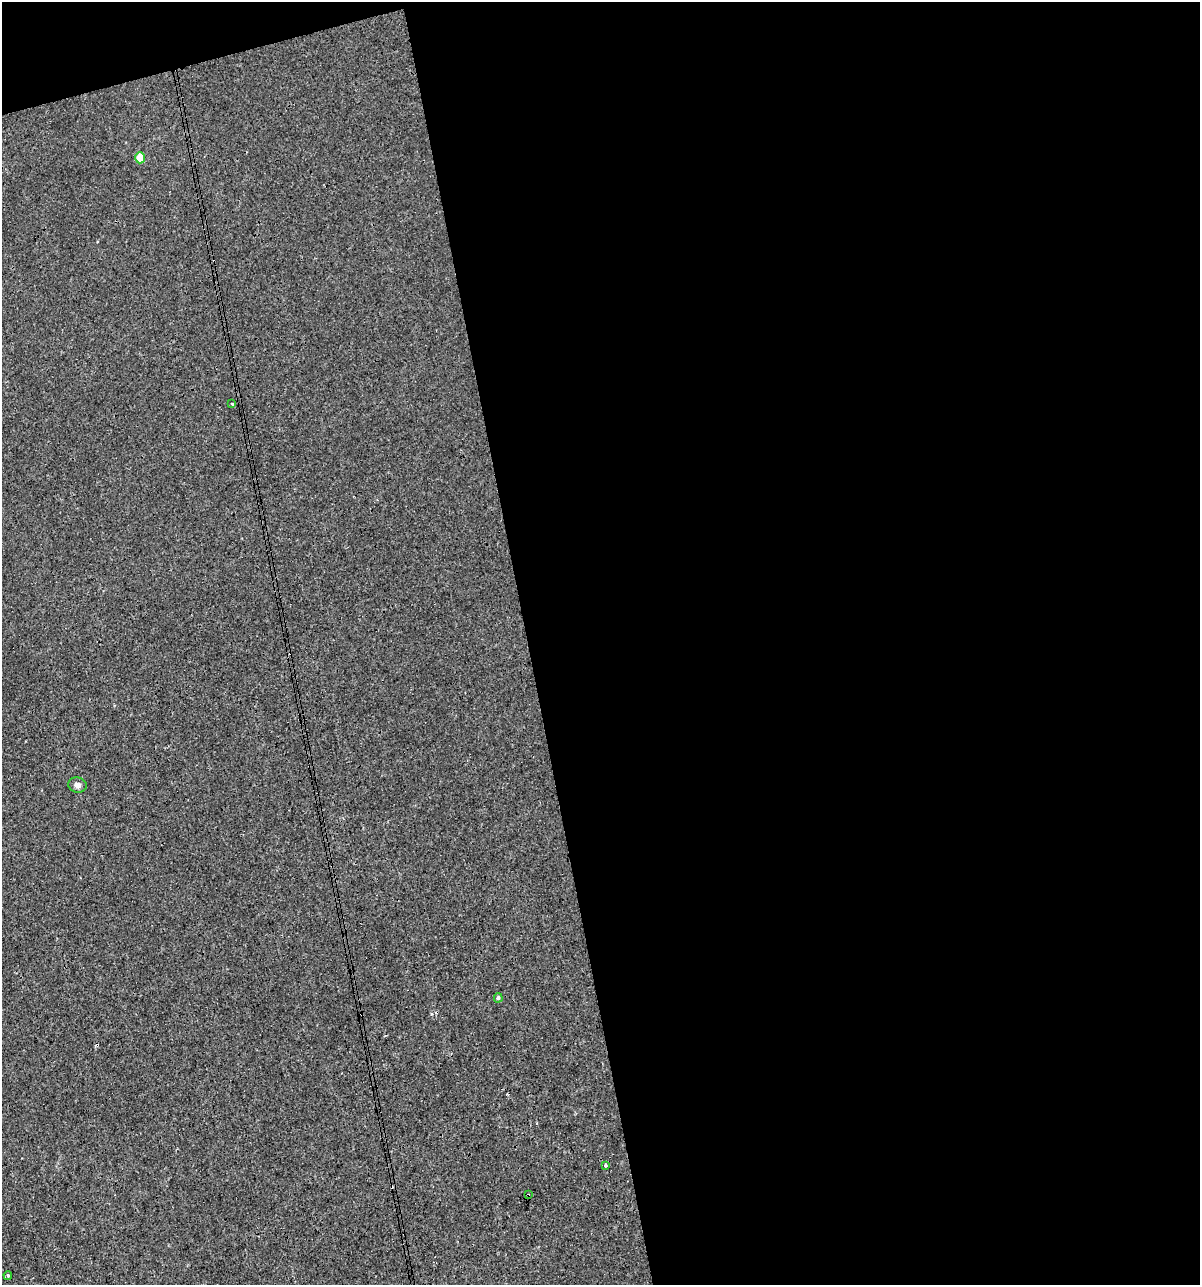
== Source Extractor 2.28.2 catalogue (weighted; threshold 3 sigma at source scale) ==
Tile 4 of 4 x 4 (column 4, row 1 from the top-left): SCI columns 3638-4835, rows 3850-5132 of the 4930 x 5132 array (HDU 1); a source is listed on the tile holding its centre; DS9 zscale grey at full resolution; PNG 1202 x 1287 px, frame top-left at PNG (2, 2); each listed source drawn as its Kron ellipse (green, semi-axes under 4 px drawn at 4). Shown black and unused: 58% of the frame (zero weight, under 3 of 4 exposures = <1% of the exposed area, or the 3 px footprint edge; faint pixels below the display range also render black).
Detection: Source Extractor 2.28.2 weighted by HDU 2 'WHT'; one run over the whole footprint, this tile lists its part. Background 4.00e-05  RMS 0.0017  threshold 0.00747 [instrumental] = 3 sigma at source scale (4.5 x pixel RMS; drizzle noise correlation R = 1.50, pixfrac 1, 0.0396/0.0396 arcsec/px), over >= 5 px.
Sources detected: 10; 3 cosmic-ray / hot-pixel residue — neither listed nor drawn; the other 7 listed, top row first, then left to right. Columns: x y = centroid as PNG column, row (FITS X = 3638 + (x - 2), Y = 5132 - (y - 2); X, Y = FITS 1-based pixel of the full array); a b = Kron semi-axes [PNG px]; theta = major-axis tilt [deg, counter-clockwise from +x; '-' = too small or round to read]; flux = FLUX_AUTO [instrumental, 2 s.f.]
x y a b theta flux
140 158 5 5 - 3.8
232 404 3 3 - 0.24
77 785 9 7 -11 0.64
498 998 4 4 - 0.29
606 1165 3 3 - 1.5
528 1195 3 2 - 0.3
8 1275 4 3 - 0.24
Overlapping masked pixels (flux is a lower limit): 1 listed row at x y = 528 1195